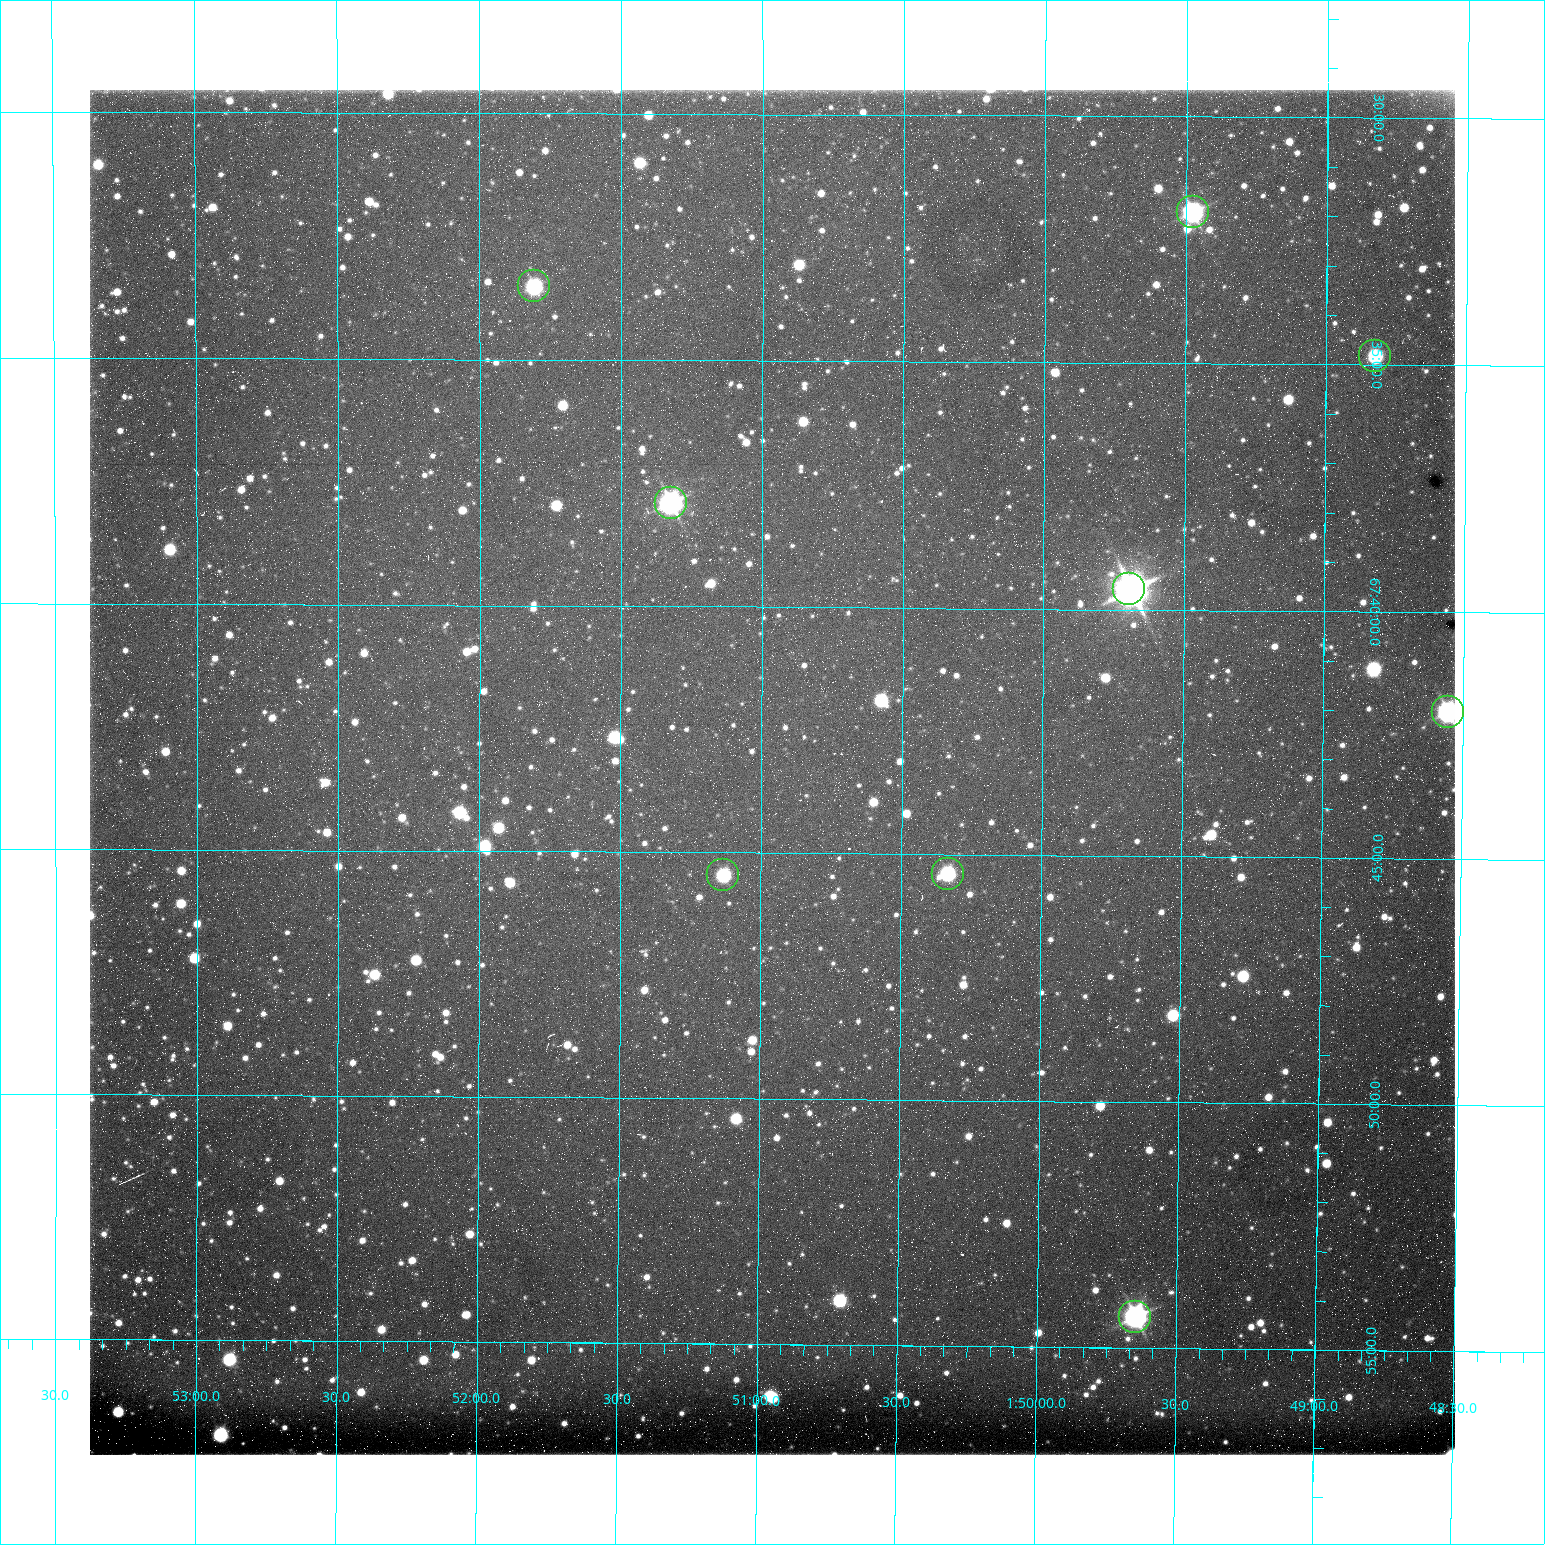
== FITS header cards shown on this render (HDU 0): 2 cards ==
NAXIS1  =                 1365 /fastest changing axis
NAXIS2  =                 1365 /next to fastest changing axis

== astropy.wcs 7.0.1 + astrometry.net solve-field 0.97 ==
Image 1365 x 1365 px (HDU 0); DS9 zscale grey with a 90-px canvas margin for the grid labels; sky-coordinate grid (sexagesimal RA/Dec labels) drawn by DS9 from the SOLVED WCS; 9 Tycho-2 reference stars matched to detected sources circled (green)
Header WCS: RA---TAN/DEC--TAN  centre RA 01:50:58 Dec +67:43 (27.74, +67.72 deg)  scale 1.22 arcsec/px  FOV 27.7' x 27.7'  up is +180 deg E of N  parity flipped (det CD > 0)
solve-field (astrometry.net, Tycho-2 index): VERIFIED the header's WCS against the Tycho-2 star catalogue (9 matches, 0 conflicts) and refined it, rather than solving blind
Solved WCS: RA---TAN-SIP/DEC--TAN-SIP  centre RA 01:50:58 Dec +67:43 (27.74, +67.72 deg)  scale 1.21 arcsec/px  FOV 27.6' x 27.8'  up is +180 deg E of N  parity flipped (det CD > 0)
The solver's refit moves the header's centre by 0.39 arcsec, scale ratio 0.9952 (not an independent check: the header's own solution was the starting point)
Tycho-2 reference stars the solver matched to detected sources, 9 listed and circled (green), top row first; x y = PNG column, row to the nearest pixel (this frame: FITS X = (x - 90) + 1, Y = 1365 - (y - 90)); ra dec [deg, ICRS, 3 dp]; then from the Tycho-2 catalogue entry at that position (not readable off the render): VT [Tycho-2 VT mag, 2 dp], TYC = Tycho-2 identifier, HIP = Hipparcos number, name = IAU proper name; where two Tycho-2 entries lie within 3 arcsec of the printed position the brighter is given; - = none
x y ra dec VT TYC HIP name
1193 212 27.369 +67.532 10.15 4310-718-1 - -
534 286 27.952 +67.559 11.39 4310-426-1 - -
1375 356 27.206 +67.580 11.67 4310-651-1 - -
671 503 27.831 +67.631 9.77 4310-576-1 8630 -
1129 589 27.423 +67.660 8.23 4310-882-1 8506 -
1448 712 27.138 +67.700 10.22 4310-786-1 - -
948 874 27.583 +67.757 11.36 4310-210-1 - -
723 875 27.783 +67.758 12.12 4310-680-1 - -
1135 1317 27.412 +67.906 9.68 4310-468-1 - -